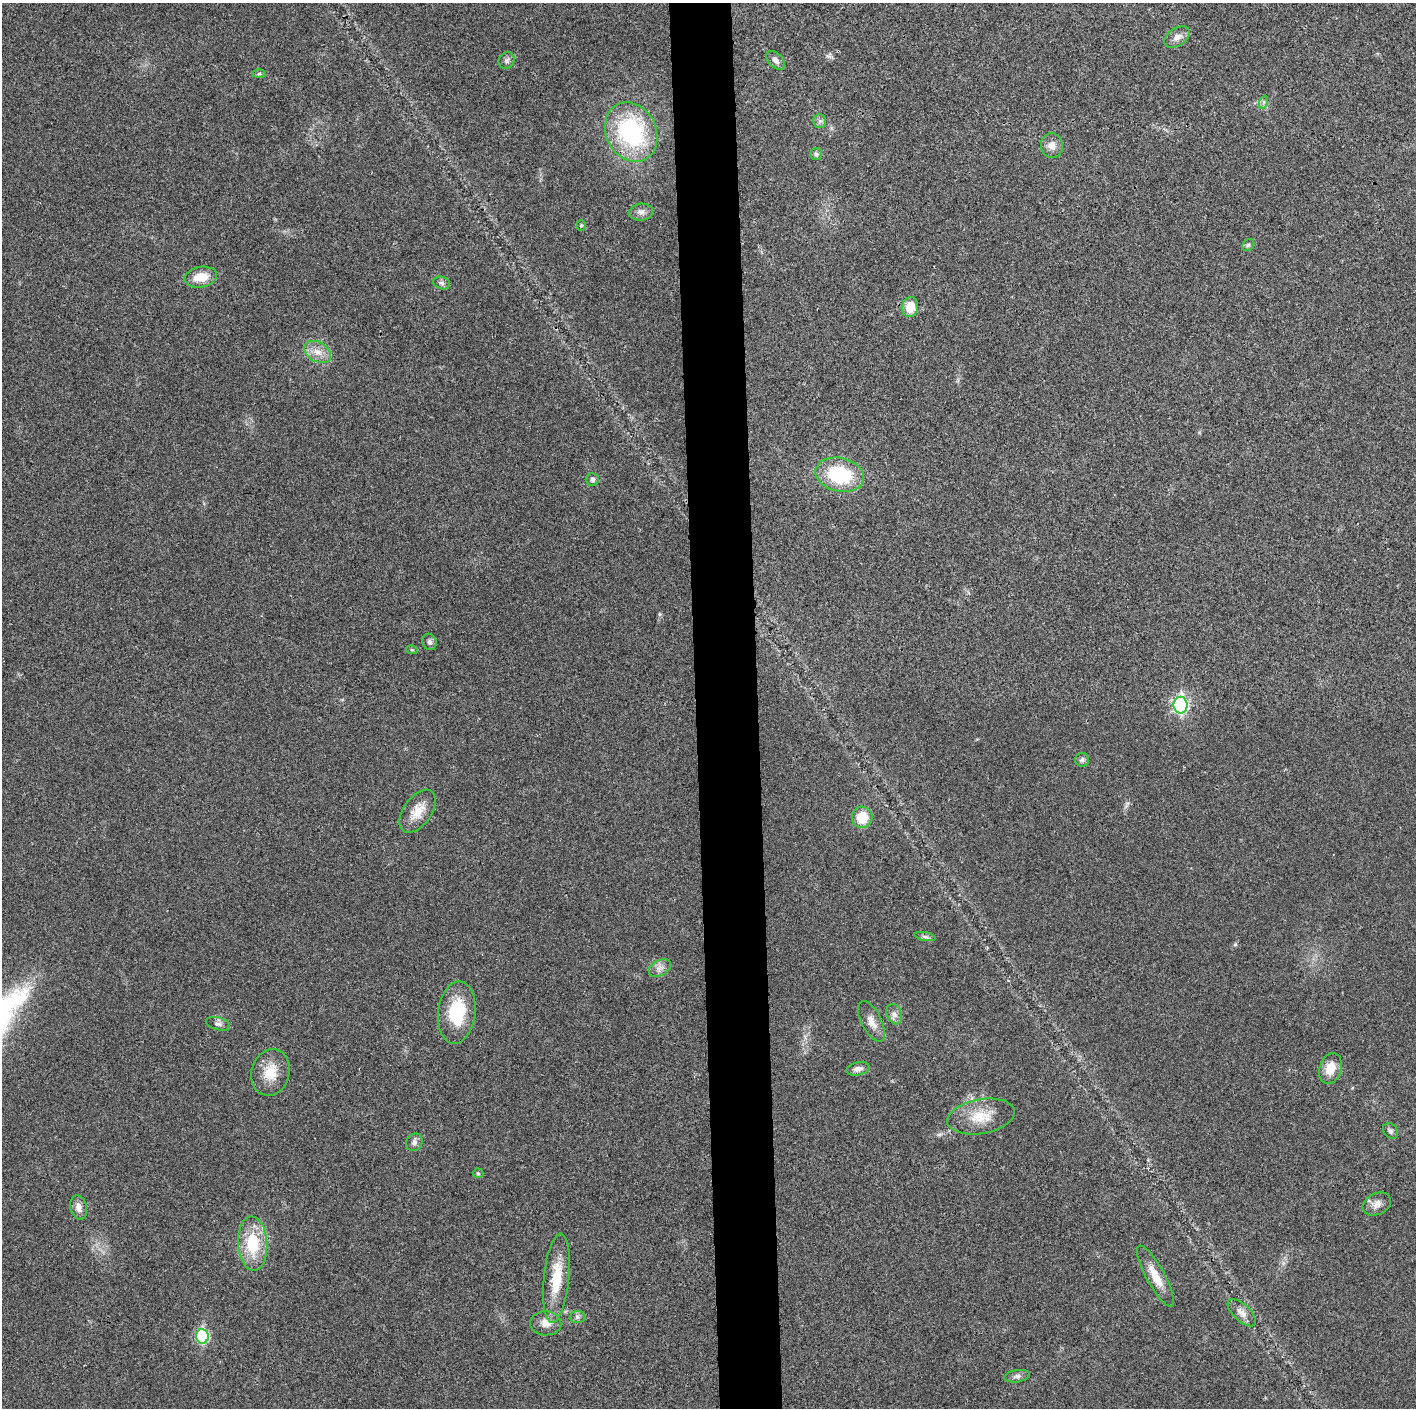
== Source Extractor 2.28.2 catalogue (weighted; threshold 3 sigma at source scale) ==
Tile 5 of 3 x 3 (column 2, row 2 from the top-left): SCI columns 1415-2828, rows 1411-2816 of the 4242 x 4224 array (HDU 1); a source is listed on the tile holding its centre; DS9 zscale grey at full resolution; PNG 1418 x 1410 px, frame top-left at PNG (2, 3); each listed source drawn as its Kron ellipse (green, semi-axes under 4 px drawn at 4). Shown black and unused: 4% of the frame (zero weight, under 3 of 4 exposures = <1% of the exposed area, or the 3 px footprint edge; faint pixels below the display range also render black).
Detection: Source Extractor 2.28.2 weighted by HDU 2 'WHT'; one run over the whole footprint, this tile lists its part. Background 0.0211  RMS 0.0056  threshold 0.0251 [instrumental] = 3 sigma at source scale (4.5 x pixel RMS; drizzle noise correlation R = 1.50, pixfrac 1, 0.05/0.05 arcsec/px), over >= 5 px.
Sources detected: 47; all 47 listed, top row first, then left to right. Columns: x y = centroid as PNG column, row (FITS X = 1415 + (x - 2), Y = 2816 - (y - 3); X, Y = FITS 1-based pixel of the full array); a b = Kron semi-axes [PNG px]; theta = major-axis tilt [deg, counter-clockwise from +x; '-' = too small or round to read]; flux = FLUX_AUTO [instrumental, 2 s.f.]
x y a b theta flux
1177 37 14 9 33 3.8
507 60 9 7 47 1.6
775 60 11 7 -46 2.7
259 74 6 4 2 0.82
1264 102 7 4 71 1.1
820 121 7 6 - 1.6
631 132 31 25 -63 66
1052 146 12 11 - 4.5
816 154 6 6 - 1.2
641 212 12 8 5 2.8
581 225 5 4 - 0.65
1248 245 7 5 45 1.1
201 277 16 10 11 10
442 283 8 6 -16 1.7
910 307 10 8 79 11
318 352 14 9 -30 5.9
840 475 25 17 -13 38
592 479 6 6 - 1.8
429 642 8 7 - 1.8
412 650 6 3 -17 0.59
1181 705 8 7 - 120
1082 760 7 7 - 1.7
418 811 24 14 55 9.4
862 817 10 10 - 13
925 937 11 4 -11 1.4
660 968 12 7 32 3.1
457 1013 31 18 83 28
894 1014 10 7 -69 2.7
871 1021 22 10 -63 5.9
218 1024 12 6 -16 2.1
1330 1068 16 11 72 9.5
858 1069 12 6 11 3
270 1072 24 19 75 12
981 1116 34 17 10 15
1390 1131 8 6 -52 1.5
414 1142 9 7 58 2.1
478 1173 5 5 - 0.75
1377 1204 15 10 26 4.2
79 1207 12 8 -76 3.8
253 1244 27 14 -86 25
1155 1276 34 9 -61 10
556 1278 45 12 84 19
1242 1313 18 8 -43 4.2
577 1317 7 6 - 1.6
546 1323 15 12 -3 5.3
202 1336 7 6 - 55
1017 1376 13 6 9 2.1
Overlapping masked pixels (flux is a lower limit): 1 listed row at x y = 981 1116